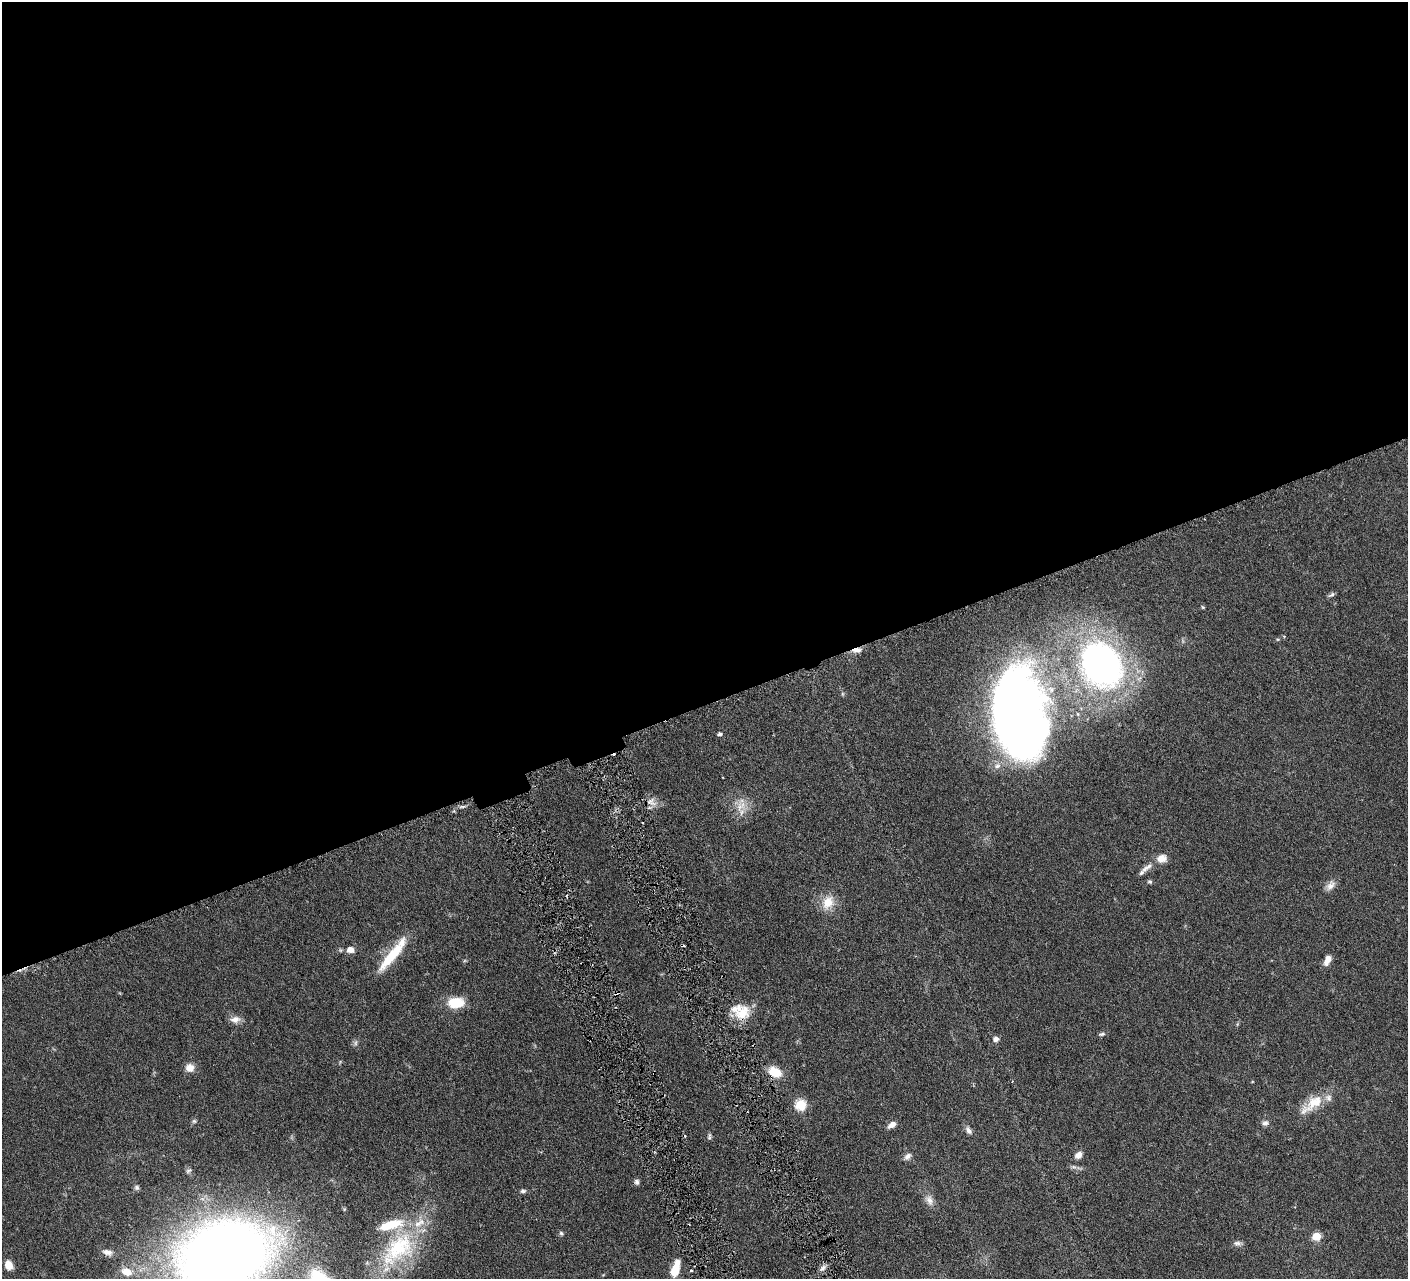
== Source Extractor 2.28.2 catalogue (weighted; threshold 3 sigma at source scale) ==
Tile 2 of 4 x 4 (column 2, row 1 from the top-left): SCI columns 1413-2818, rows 4135-5411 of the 5639 x 5584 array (HDU 1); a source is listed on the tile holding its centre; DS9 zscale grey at full resolution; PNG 1410 x 1281 px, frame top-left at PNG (2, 2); no overlay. Shown black and unused: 55% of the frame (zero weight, under 3 of 6 exposures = <1% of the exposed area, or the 3 px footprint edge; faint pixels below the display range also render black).
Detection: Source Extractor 2.28.2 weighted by HDU 2 'WHT'; one run over the whole footprint, this tile lists its part. Background 0.0705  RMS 0.0033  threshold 0.0136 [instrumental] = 3 sigma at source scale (4.09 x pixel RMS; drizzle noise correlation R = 1.36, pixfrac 0.8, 0.05/0.05 arcsec/px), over >= 5 px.
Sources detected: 60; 4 cosmic-ray / hot-pixel residue — not listed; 6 inside a brighter listed object's ellipse — not listed separately; the other 50 listed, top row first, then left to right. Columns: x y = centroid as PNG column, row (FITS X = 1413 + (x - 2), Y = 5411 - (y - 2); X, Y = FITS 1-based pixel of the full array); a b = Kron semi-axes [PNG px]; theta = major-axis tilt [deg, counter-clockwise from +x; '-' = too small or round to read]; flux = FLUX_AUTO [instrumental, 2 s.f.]
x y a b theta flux
1331 595 10 4 31 0.68
1203 607 5 4 - 0.33
857 650 12 6 4 1.9
1101 664 43 33 -59 120
1018 711 69 38 -83 390
1078 714 6 4 -70 0.35
720 734 5 4 - 0.81
651 802 16 11 -27 2.4
741 806 18 12 60 4.1
463 807 8 3 18 0.6
1162 858 12 9 8 2.8
1147 867 20 7 38 2.1
1150 882 6 5 - 0.53
1330 885 15 9 53 2
828 902 20 15 61 5
350 950 9 7 -4 2
392 955 48 10 52 11
1327 960 11 6 63 2.9
456 1003 18 11 2 7.6
742 1014 25 14 7 6.6
235 1019 14 9 8 2
1102 1034 9 4 10 0.65
996 1039 7 7 - 1.2
356 1043 9 4 81 0.66
190 1068 11 10 - 2.4
775 1072 14 9 -29 6.4
1312 1104 39 14 39 7.6
801 1105 6 5 - 23
194 1121 6 6 - 0.55
1265 1123 9 7 20 1
892 1125 9 6 30 1.9
969 1130 10 7 -58 1.3
709 1136 9 4 80 0.59
1078 1155 9 7 42 1.8
907 1156 12 7 44 1.3
188 1170 9 5 40 0.62
637 1182 7 6 - 0.8
137 1187 7 6 - 0.72
523 1191 7 5 3 0.71
929 1200 16 9 -60 2.3
561 1233 6 5 - 0.55
1316 1236 5 5 - 10
1237 1243 11 6 3 1.1
399 1248 53 34 41 31
107 1252 14 7 -14 1.7
223 1255 62 43 16 460
9 1265 11 8 -67 2.7
823 1268 9 5 45 1.1
675 1270 16 9 75 5.5
127 1272 15 10 -17 3.4
Overlapping masked pixels (flux is a lower limit): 2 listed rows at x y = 857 650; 775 1072
Isophote crosses this tile's border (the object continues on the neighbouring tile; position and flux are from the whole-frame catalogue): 1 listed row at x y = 223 1255